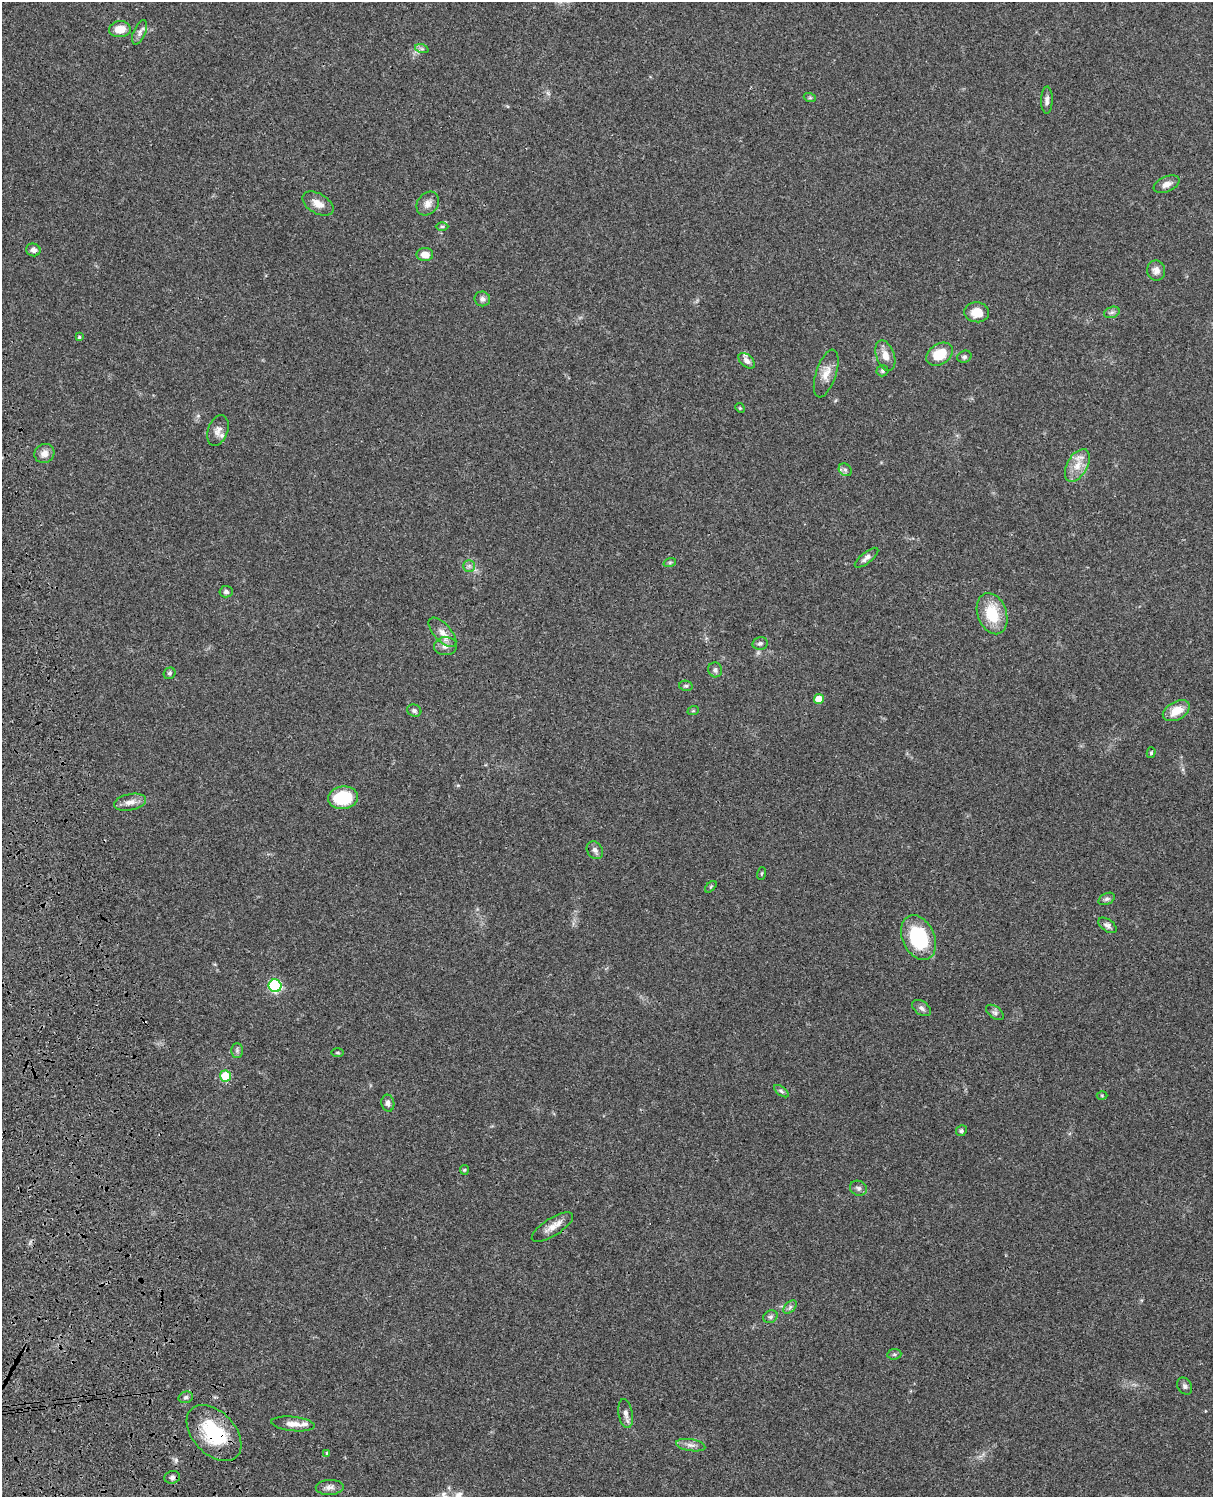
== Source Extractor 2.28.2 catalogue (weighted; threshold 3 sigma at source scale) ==
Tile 7 of 4 x 3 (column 3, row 2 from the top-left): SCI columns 2545-3755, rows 1773-3267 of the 5086 x 4928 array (HDU 1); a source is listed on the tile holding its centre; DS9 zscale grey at full resolution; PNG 1215 x 1499 px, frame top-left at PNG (2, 2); each listed source drawn as its Kron ellipse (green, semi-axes under 4 px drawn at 4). Shown black and unused: <1% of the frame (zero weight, under 3 of 4 exposures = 6% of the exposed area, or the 3 px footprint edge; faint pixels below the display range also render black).
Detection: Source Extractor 2.28.2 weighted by HDU 2 'WHT'; one run over the whole footprint, this tile lists its part. Background 0.075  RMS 0.0057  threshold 0.0257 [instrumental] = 3 sigma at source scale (4.5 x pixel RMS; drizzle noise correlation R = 1.50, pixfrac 1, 0.05/0.05 arcsec/px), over >= 5 px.
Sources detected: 79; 3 inside a brighter listed object's ellipse — not listed separately; the other 76 listed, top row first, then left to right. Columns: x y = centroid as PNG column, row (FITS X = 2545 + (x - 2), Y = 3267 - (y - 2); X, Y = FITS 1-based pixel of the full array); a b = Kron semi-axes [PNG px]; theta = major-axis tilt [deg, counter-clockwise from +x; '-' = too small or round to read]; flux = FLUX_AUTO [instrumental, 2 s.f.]
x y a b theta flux
120 29 11 8 3 6.9
139 32 13 6 68 2.4
422 49 7 4 -18 1.1
810 98 6 4 -18 0.65
1047 100 14 5 89 2.4
1167 184 14 7 24 3.6
318 204 17 10 -29 5.6
428 204 13 10 51 3.8
442 226 6 4 0 0.81
33 250 7 6 - 2.2
425 254 8 6 1 5
1156 271 10 9 - 3
482 299 8 7 - 2.1
977 312 12 10 -5 8.5
1112 312 8 5 17 1.5
79 337 3 3 - 0.84
940 354 14 10 31 15
885 356 16 9 -70 5.3
964 357 7 6 - 1.2
747 361 9 6 -44 2.6
882 371 6 5 - 1.1
826 373 25 10 72 6.8
740 408 5 4 - 0.59
218 430 16 10 69 3.6
44 453 10 9 - 3.6
1077 465 18 10 60 7.7
845 470 7 5 -43 1.4
867 558 14 5 39 2.6
670 562 6 4 19 0.75
469 566 6 6 - 1.5
226 592 6 5 - 1.5
992 614 21 14 -70 19
442 632 18 8 -47 5.1
760 643 8 6 11 1.4
446 646 11 9 2 3.7
715 670 7 6 - 1.6
170 673 6 5 - 1.1
686 686 7 5 -13 1.1
819 699 5 5 - 8.9
414 711 7 6 - 1.3
693 711 6 3 18 0.66
1176 711 14 9 29 9.2
1151 753 5 4 - 0.72
343 798 15 11 7 26
130 802 16 8 11 4.1
595 850 9 7 -54 2.2
761 874 6 3 71 0.54
711 887 7 4 45 0.68
1107 899 8 5 26 1.4
1107 925 10 6 -35 2
918 938 23 16 -65 38
275 986 6 6 - 63
921 1008 10 6 -36 2
995 1012 10 6 -37 1.7
237 1050 7 6 - 1.4
338 1053 6 3 -1 0.67
225 1076 5 5 - 22
781 1091 8 4 -36 1.2
1102 1096 5 3 - 0.54
388 1103 8 6 -80 2
961 1131 6 5 - 1.1
464 1170 5 4 - 0.62
858 1188 9 7 -25 1.9
552 1227 24 8 32 5.6
790 1307 8 5 46 1.4
770 1317 7 6 - 1.3
894 1354 7 5 6 1.1
1185 1386 9 7 -57 1.7
186 1397 7 5 15 1.4
626 1414 15 7 -80 3
293 1424 22 7 -6 4.7
214 1433 33 21 -47 33
691 1445 15 6 -9 2.9
327 1453 4 4 - 0.81
172 1477 8 6 15 1.6
330 1487 14 7 3 3.1
Overlapping masked pixels (flux is a lower limit): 2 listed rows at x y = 214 1433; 172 1477